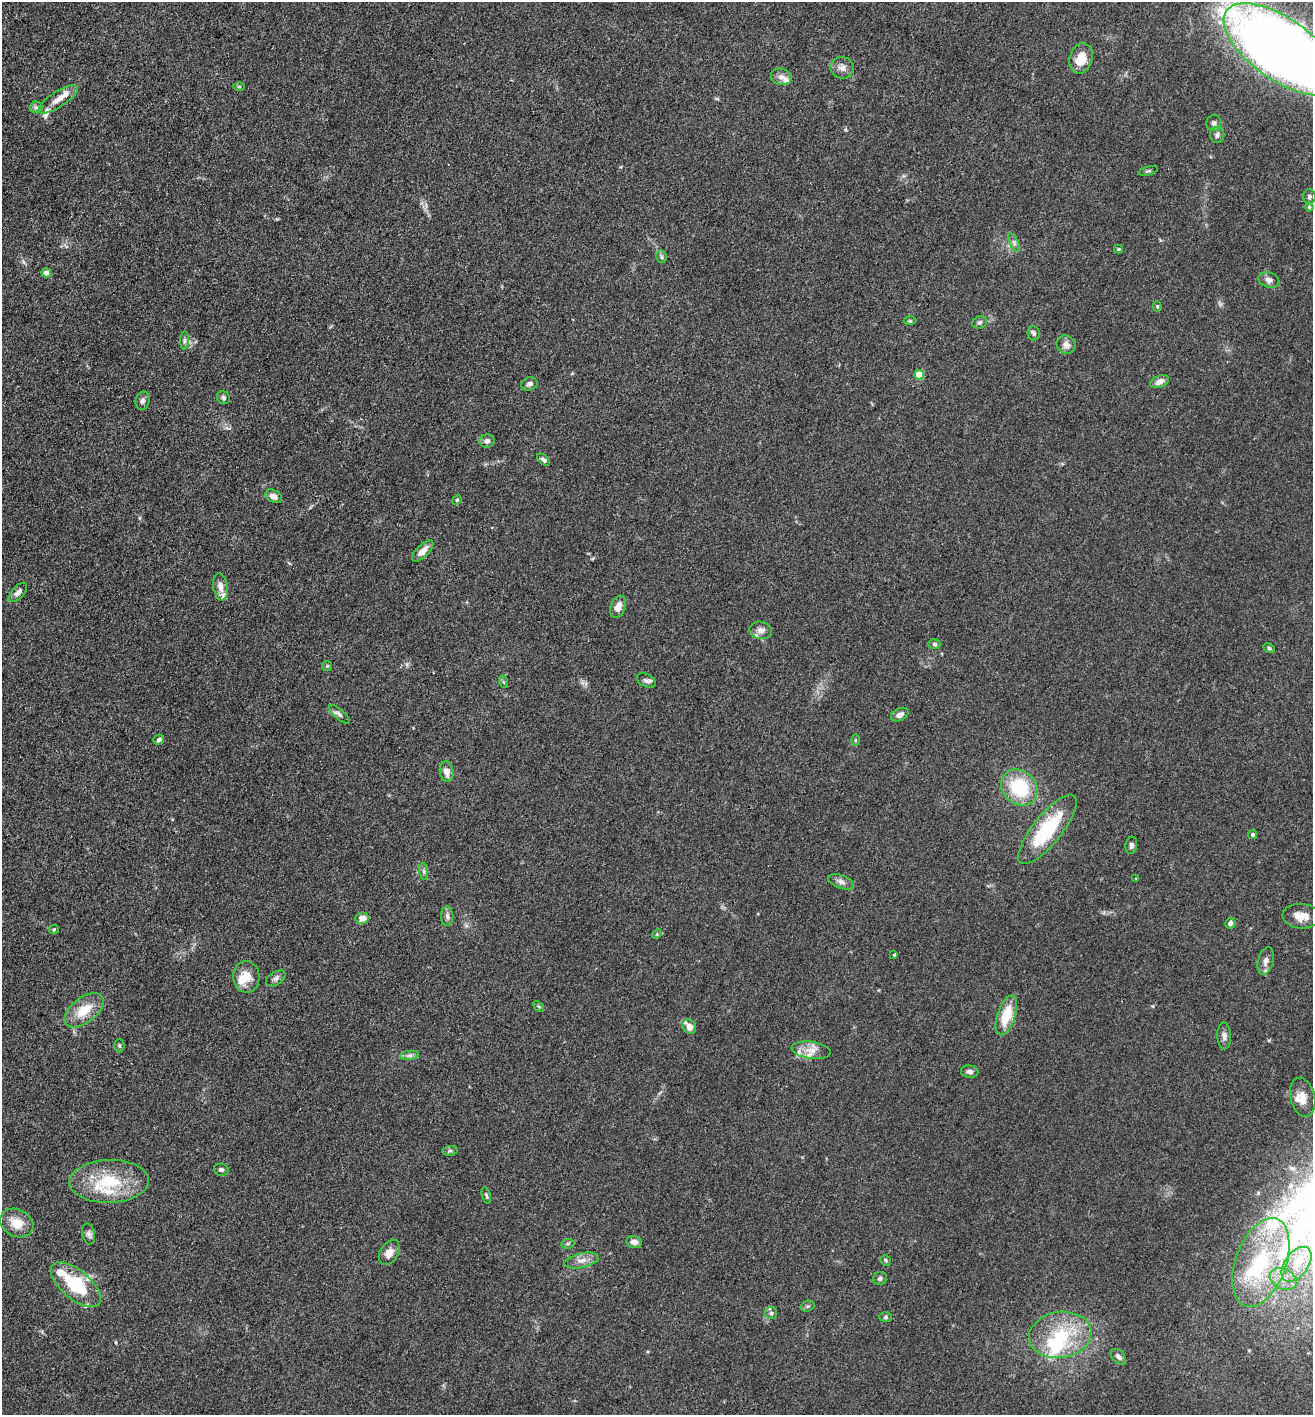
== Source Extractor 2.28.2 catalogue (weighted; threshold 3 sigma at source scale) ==
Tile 11 of 4 x 4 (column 3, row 3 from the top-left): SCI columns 2899-4209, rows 1415-2827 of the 5662 x 5653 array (HDU 1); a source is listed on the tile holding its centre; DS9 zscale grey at full resolution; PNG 1315 x 1417 px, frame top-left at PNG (2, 2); each listed source drawn as its Kron ellipse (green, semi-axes under 4 px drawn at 4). Shown black and unused: <1% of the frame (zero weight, under 3 of 4 exposures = <1% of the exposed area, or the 3 px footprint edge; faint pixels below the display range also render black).
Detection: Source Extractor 2.28.2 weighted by HDU 2 'WHT'; one run over the whole footprint, this tile lists its part. Background 0.0661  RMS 0.0058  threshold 0.026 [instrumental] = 3 sigma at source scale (4.5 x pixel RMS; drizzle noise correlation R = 1.50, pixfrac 1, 0.05/0.05 arcsec/px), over >= 5 px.
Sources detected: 114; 1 inside a brighter object's white glare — neither listed nor drawn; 18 inside a brighter listed object's ellipse — not listed separately; the other 95 listed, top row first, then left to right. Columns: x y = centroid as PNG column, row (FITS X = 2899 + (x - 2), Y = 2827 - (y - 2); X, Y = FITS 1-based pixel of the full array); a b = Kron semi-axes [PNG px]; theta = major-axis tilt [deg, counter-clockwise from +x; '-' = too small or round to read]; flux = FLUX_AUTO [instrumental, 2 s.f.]
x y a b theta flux
1281 49 67 30 -35 830
1081 58 15 11 74 10
842 68 12 11 - 3.5
781 77 10 8 -14 3.1
239 87 6 4 0 0.76
58 99 23 8 33 6.1
36 107 6 6 - 1.3
1214 123 8 7 - 2
1217 135 8 7 - 2
1148 171 10 3 15 0.87
1309 197 7 6 - 1.4
1309 207 4 4 - 0.84
1014 243 10 4 -64 1.7
1119 249 4 4 - 0.62
661 257 6 5 - 1.2
46 273 4 4 - 3.4
1269 280 11 7 -20 2.9
1157 307 5 4 - 0.74
910 321 6 4 0 0.76
980 322 7 6 - 1.6
1034 333 7 6 - 1.4
184 341 9 4 89 1.4
1066 345 10 9 - 3.4
919 375 5 4 - 15
1160 382 10 6 22 4.2
529 384 8 6 20 1.8
223 398 7 6 - 1.4
143 401 9 7 76 2.1
487 441 7 7 - 2
544 460 8 4 -41 1.6
274 496 9 6 -28 3.2
457 500 5 4 - 0.7
423 551 14 6 44 5.1
220 587 14 7 -81 4.2
18 592 12 6 47 2.7
618 607 11 7 69 4.4
761 630 11 9 -13 3.6
935 644 6 5 - 1.1
1269 648 6 4 -25 1
327 666 5 5 - 0.84
646 680 10 6 -25 1.9
504 682 6 4 -69 0.8
339 714 13 5 -42 1.8
900 715 9 6 26 3.2
159 740 6 5 - 1.5
855 740 6 4 90 0.76
447 772 10 7 -82 4.5
1019 787 20 16 -44 32
1047 829 43 14 51 38
1253 835 4 4 - 1.2
1131 845 8 5 82 1.8
424 871 8 4 -82 1.3
1136 878 4 2 - 0.41
841 882 13 6 -21 2.8
447 916 10 6 -88 2
1301 916 19 12 -4 6.9
362 918 6 6 - 5
1230 923 5 5 - 1.9
54 929 5 4 - 0.63
657 934 5 4 - 0.64
894 955 3 3 - 0.71
1266 961 14 7 77 3.1
246 977 16 13 -86 9.1
276 978 11 6 33 2.1
539 1006 6 4 -45 0.79
84 1010 23 12 38 14
1006 1015 21 8 71 18
689 1026 8 6 -54 4.2
1224 1036 13 7 -88 2.4
119 1045 7 5 -89 0.92
811 1050 20 8 -9 5.9
409 1055 9 4 8 1.7
970 1072 9 6 -7 1.9
1303 1097 20 12 -77 8.1
450 1151 7 5 7 1.1
221 1170 7 6 - 1.4
109 1181 40 21 2 31
486 1196 8 4 -74 1
17 1223 17 13 -27 10
89 1234 10 6 -78 1.8
634 1242 8 6 -8 3.1
568 1244 6 4 7 1
389 1253 13 9 60 5.2
582 1260 17 7 12 4.5
886 1260 6 4 -49 0.96
1261 1262 46 25 70 52
1296 1264 20 11 54 11
880 1278 7 6 - 1.7
1283 1279 14 10 -26 6.3
76 1285 30 14 -40 32
807 1306 7 5 20 1.1
771 1313 6 6 - 1.3
885 1317 6 5 - 0.97
1060 1335 31 23 8 32
1118 1357 9 6 -45 2
Isophote crosses this tile's border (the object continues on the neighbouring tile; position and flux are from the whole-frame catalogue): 1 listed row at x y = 1281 49